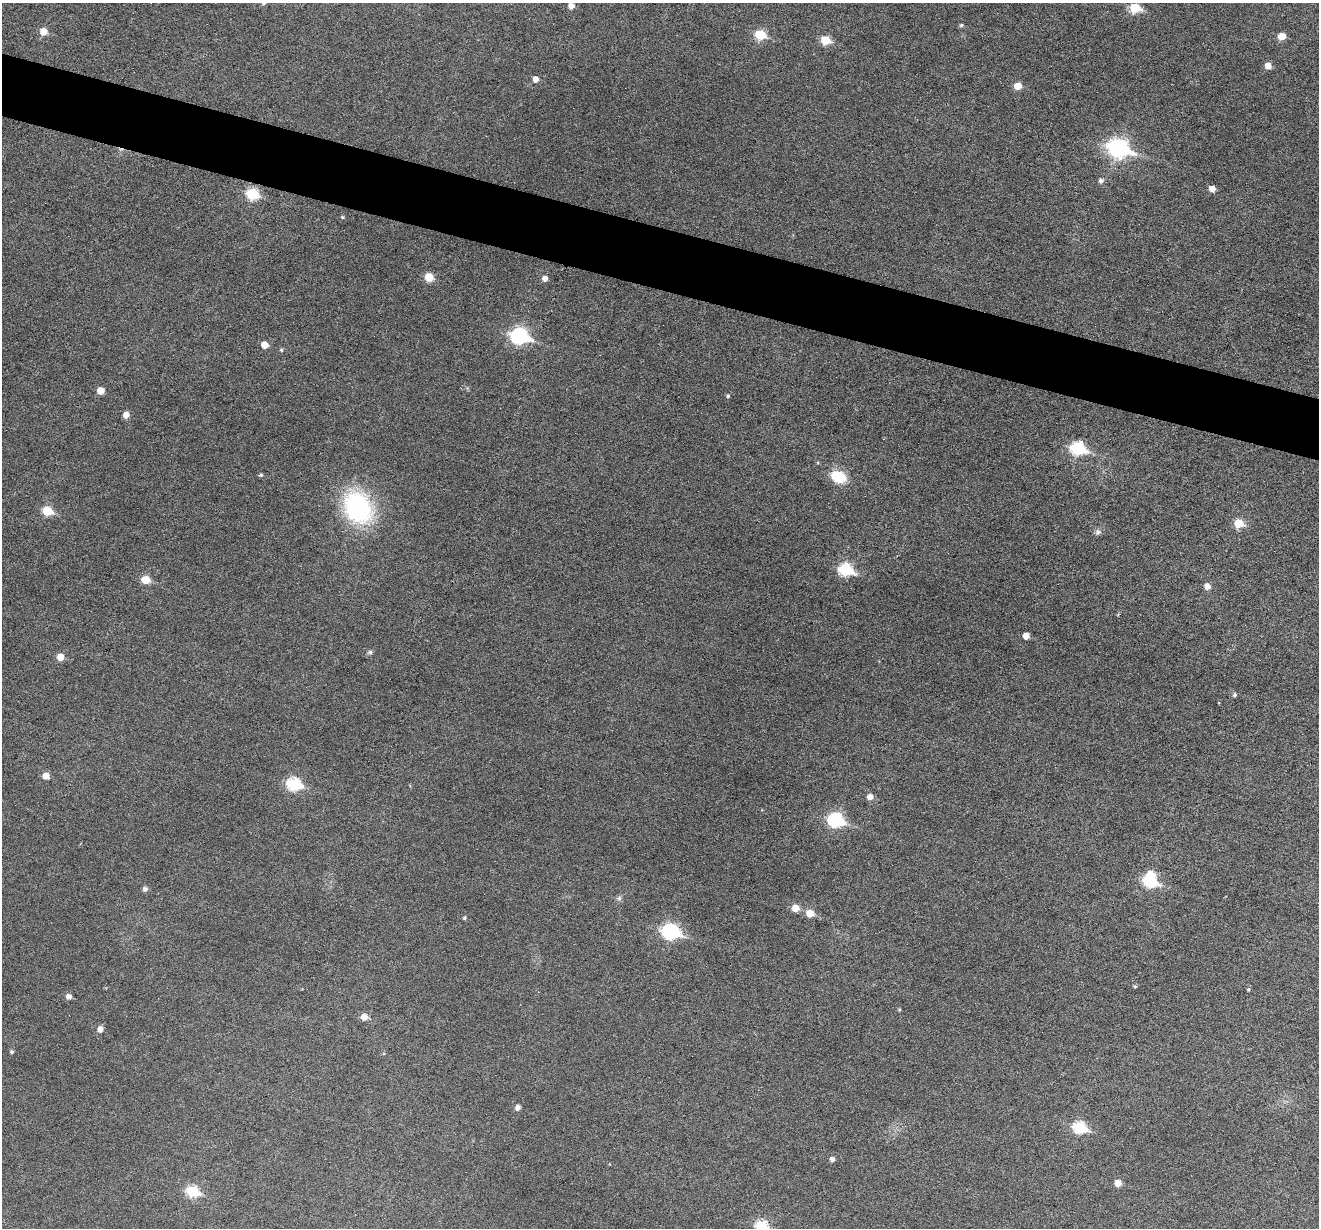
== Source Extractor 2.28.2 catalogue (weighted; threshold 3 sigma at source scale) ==
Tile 11 of 4 x 4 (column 3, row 3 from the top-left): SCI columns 2640-3956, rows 1482-2707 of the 5274 x 5288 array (HDU 1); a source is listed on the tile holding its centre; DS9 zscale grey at full resolution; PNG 1321 x 1230 px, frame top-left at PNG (2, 3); no overlay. Shown black and unused: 5% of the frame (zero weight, under 3 of 6 exposures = <1% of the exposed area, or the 3 px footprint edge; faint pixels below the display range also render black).
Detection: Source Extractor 2.28.2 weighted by HDU 2 'WHT'; one run over the whole footprint, this tile lists its part. Background 0.0427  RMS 0.0053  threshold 0.0218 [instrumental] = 3 sigma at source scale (4.09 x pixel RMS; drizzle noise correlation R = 1.36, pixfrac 0.8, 0.05/0.05 arcsec/px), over >= 5 px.
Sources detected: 63; all 63 listed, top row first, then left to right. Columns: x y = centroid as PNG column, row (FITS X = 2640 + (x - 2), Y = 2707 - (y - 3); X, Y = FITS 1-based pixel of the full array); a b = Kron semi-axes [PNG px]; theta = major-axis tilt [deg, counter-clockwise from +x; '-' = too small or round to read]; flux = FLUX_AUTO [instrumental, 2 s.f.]
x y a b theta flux
263 3 6 6 - 1.2
571 6 5 5 - 4.1
1135 8 6 6 - 26
961 25 5 4 - 0.91
44 31 6 6 - 6.1
760 34 6 6 - 23
1282 36 7 5 14 6
825 40 6 5 - 17
1268 66 5 5 - 5.1
536 79 5 5 - 3.4
1018 86 5 5 - 8.3
1118 148 10 8 -19 200
1101 181 6 6 - 1.6
1212 189 5 5 - 4.8
252 194 7 6 - 36
343 217 5 4 - 0.61
429 277 6 5 - 14
545 278 5 5 - 2.8
519 336 9 7 -13 110
264 345 5 5 - 6.4
281 350 5 5 - 0.8
101 390 5 5 - 6.3
728 396 5 4 - 0.78
126 415 6 5 - 4.2
1078 448 9 7 -13 51
261 475 5 5 - 0.81
838 477 15 11 -27 17
358 508 31 24 -57 76
47 511 6 6 - 20
1239 523 6 6 - 15
1098 532 8 7 - 1.6
845 570 8 6 -14 52
146 580 6 5 - 12
1207 586 6 5 - 3.5
1026 636 5 5 - 4.7
370 652 6 5 - 1
60 657 6 6 - 6
1234 695 5 5 - 1.2
46 776 6 5 - 5.6
294 784 8 6 -15 54
870 797 6 5 - 3.6
836 820 8 7 - 70
1151 874 8 6 -15 5.3
1150 881 8 6 -22 53
145 889 6 5 - 1.9
619 898 8 6 87 1.3
795 908 6 6 - 6.2
810 913 6 6 - 8.2
464 918 5 4 - 0.8
670 932 9 7 -15 100
1135 986 4 4 - 0.83
1248 989 5 4 - 0.55
69 996 5 5 - 2.5
899 1010 4 3 - 0.59
364 1017 6 6 - 4.8
100 1029 6 6 - 3.3
12 1052 4 4 - 1
518 1107 5 5 - 2.3
1080 1128 8 6 -18 43
832 1159 5 5 - 1.9
1118 1183 5 5 - 5.4
192 1191 7 6 - 35
762 1226 7 6 - 36
Isophote crosses this tile's border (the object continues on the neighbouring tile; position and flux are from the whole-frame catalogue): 2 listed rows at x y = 263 3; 762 1226